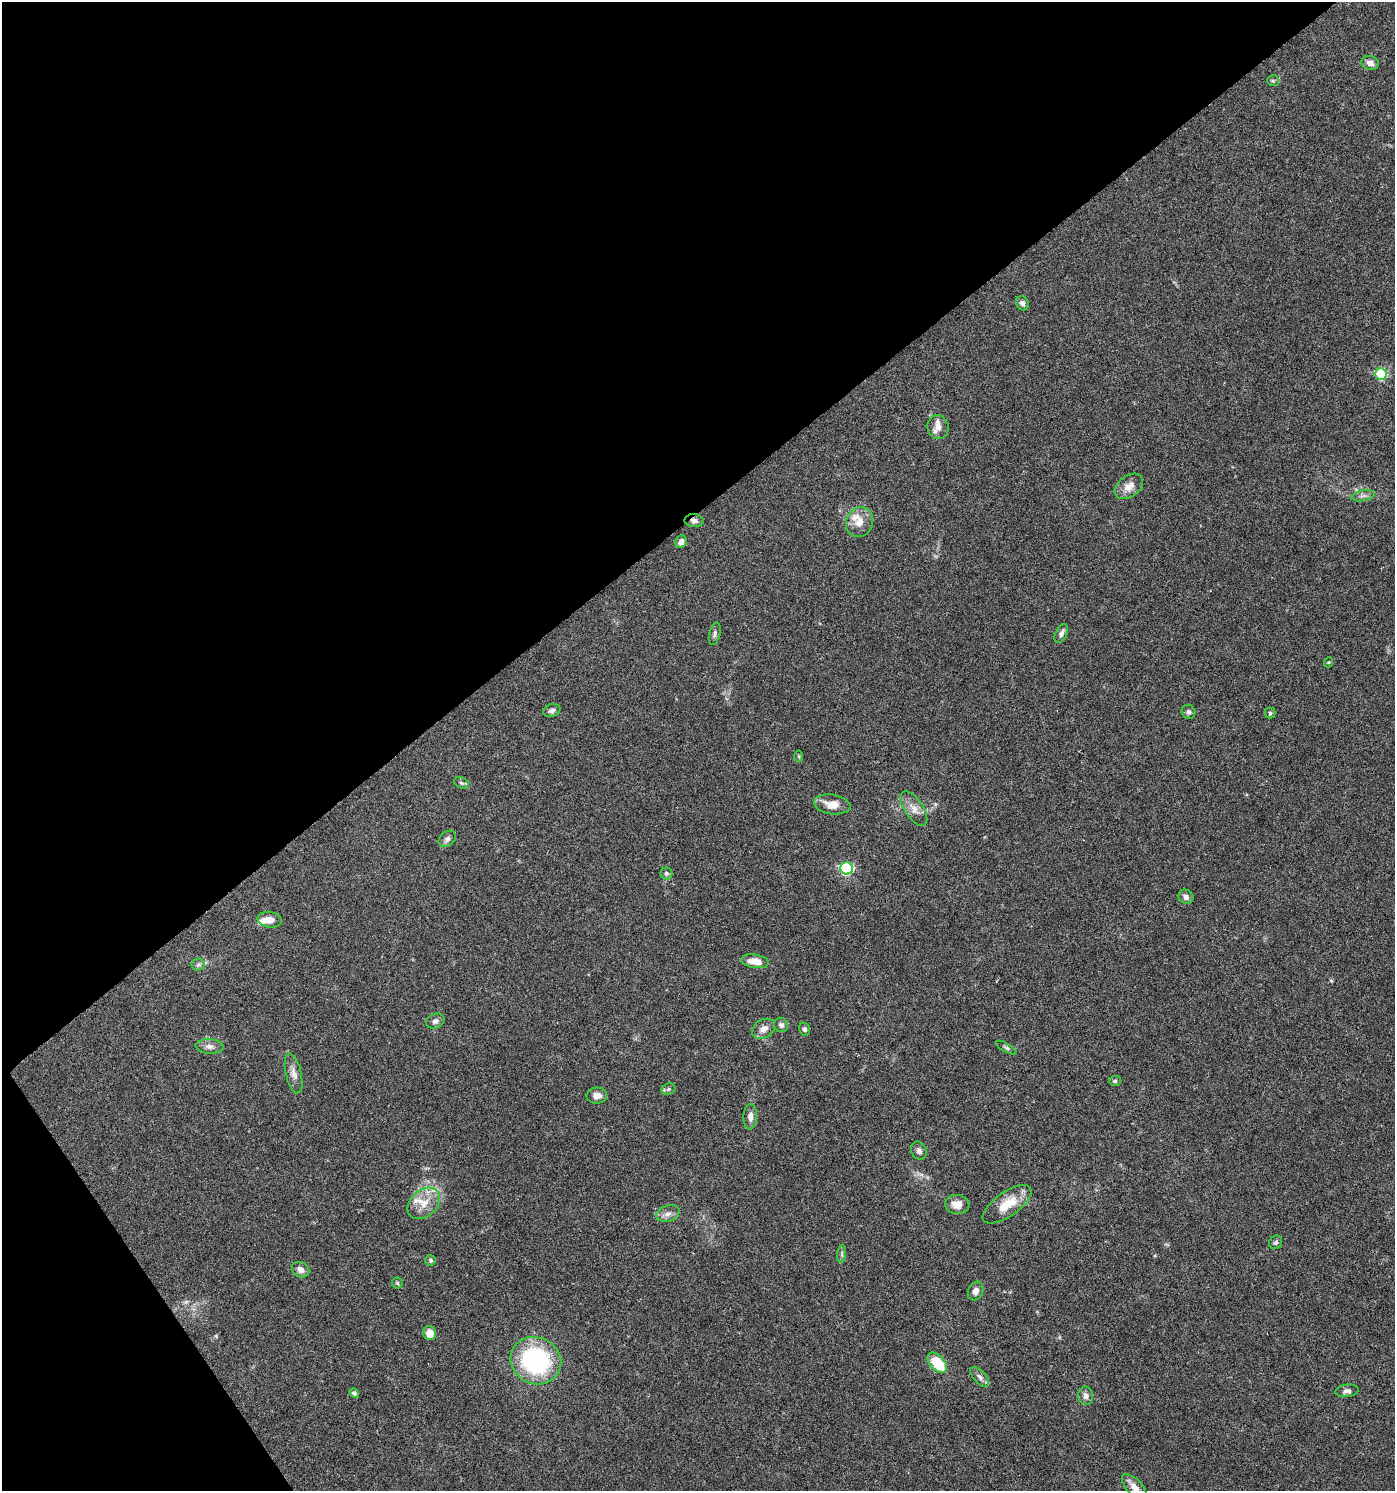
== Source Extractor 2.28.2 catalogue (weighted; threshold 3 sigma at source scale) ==
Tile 5 of 4 x 4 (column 1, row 2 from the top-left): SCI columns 197-1589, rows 2981-4469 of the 5902 x 5966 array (HDU 1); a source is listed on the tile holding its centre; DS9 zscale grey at full resolution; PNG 1397 x 1493 px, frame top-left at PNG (2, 2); each listed source drawn as its Kron ellipse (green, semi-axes under 4 px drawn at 4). Shown black and unused: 37% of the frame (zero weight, under 5 of 9 exposures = <1% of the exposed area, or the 3 px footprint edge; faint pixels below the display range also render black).
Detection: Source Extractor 2.28.2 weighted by HDU 2 'WHT'; one run over the whole footprint, this tile lists its part. Background 0.0431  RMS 0.0026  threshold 0.0107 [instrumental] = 3 sigma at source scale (4.09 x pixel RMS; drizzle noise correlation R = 1.36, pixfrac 0.8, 0.0396/0.0396 arcsec/px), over >= 5 px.
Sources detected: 61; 4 inside a brighter listed object's ellipse — not listed separately; the other 57 listed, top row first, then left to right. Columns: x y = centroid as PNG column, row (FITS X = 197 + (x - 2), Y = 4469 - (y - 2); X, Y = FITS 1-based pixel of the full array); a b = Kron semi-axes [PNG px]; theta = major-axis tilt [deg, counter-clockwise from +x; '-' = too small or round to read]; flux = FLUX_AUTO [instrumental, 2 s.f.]
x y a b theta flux
1370 63 9 7 -18 1.4
1273 81 6 5 - 0.38
1022 303 7 6 - 0.72
1381 374 5 5 - 19
938 427 12 10 -71 1.7
1129 486 16 10 36 2.4
1363 496 11 5 11 0.85
694 521 10 6 -2 1
859 522 15 13 66 2.9
681 542 6 5 - 1.2
1061 633 10 5 65 0.89
715 634 11 5 76 0.71
1329 662 5 3 - 0.22
552 711 9 6 17 0.77
1188 712 7 6 - 0.67
1270 713 5 5 - 0.36
799 756 5 3 - 0.27
461 783 7 5 -22 0.46
832 804 18 10 -9 3
914 809 20 9 -57 2.3
447 839 9 7 41 0.84
847 868 6 6 - 30
666 873 6 6 - 0.54
1186 897 8 7 - 0.88
270 920 12 8 -8 2
755 961 14 7 -8 2.9
198 965 6 6 - 0.58
435 1021 9 7 26 0.88
781 1025 7 7 - 0.73
763 1029 12 9 34 1.8
804 1029 7 5 -69 0.63
210 1046 14 7 -3 1.3
1006 1048 11 4 -30 0.5
294 1073 20 8 -77 1.8
1115 1081 6 5 - 0.39
668 1089 7 5 22 0.46
597 1096 10 8 6 1.4
750 1117 12 7 88 1.2
919 1151 9 7 -65 0.92
424 1203 18 13 42 3.8
957 1204 12 9 -2 2.3
1007 1204 28 12 35 5.8
668 1214 12 8 18 1.3
1276 1242 7 6 - 0.53
842 1254 9 4 82 0.52
431 1260 5 5 - 0.39
301 1270 9 7 -32 1.4
397 1283 5 5 - 0.39
976 1291 10 7 64 1.4
430 1333 7 6 - 2.5
536 1361 26 23 -25 30
937 1363 12 7 -49 7.7
980 1377 12 6 -47 0.92
1347 1391 12 6 7 0.97
354 1393 5 4 - 0.65
1086 1396 9 7 -81 1.1
1135 1488 17 7 -48 2.1
Overlapping masked pixels (flux is a lower limit): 1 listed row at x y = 694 521
Isophote crosses this tile's border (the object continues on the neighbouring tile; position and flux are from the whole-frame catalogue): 1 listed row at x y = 1135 1488